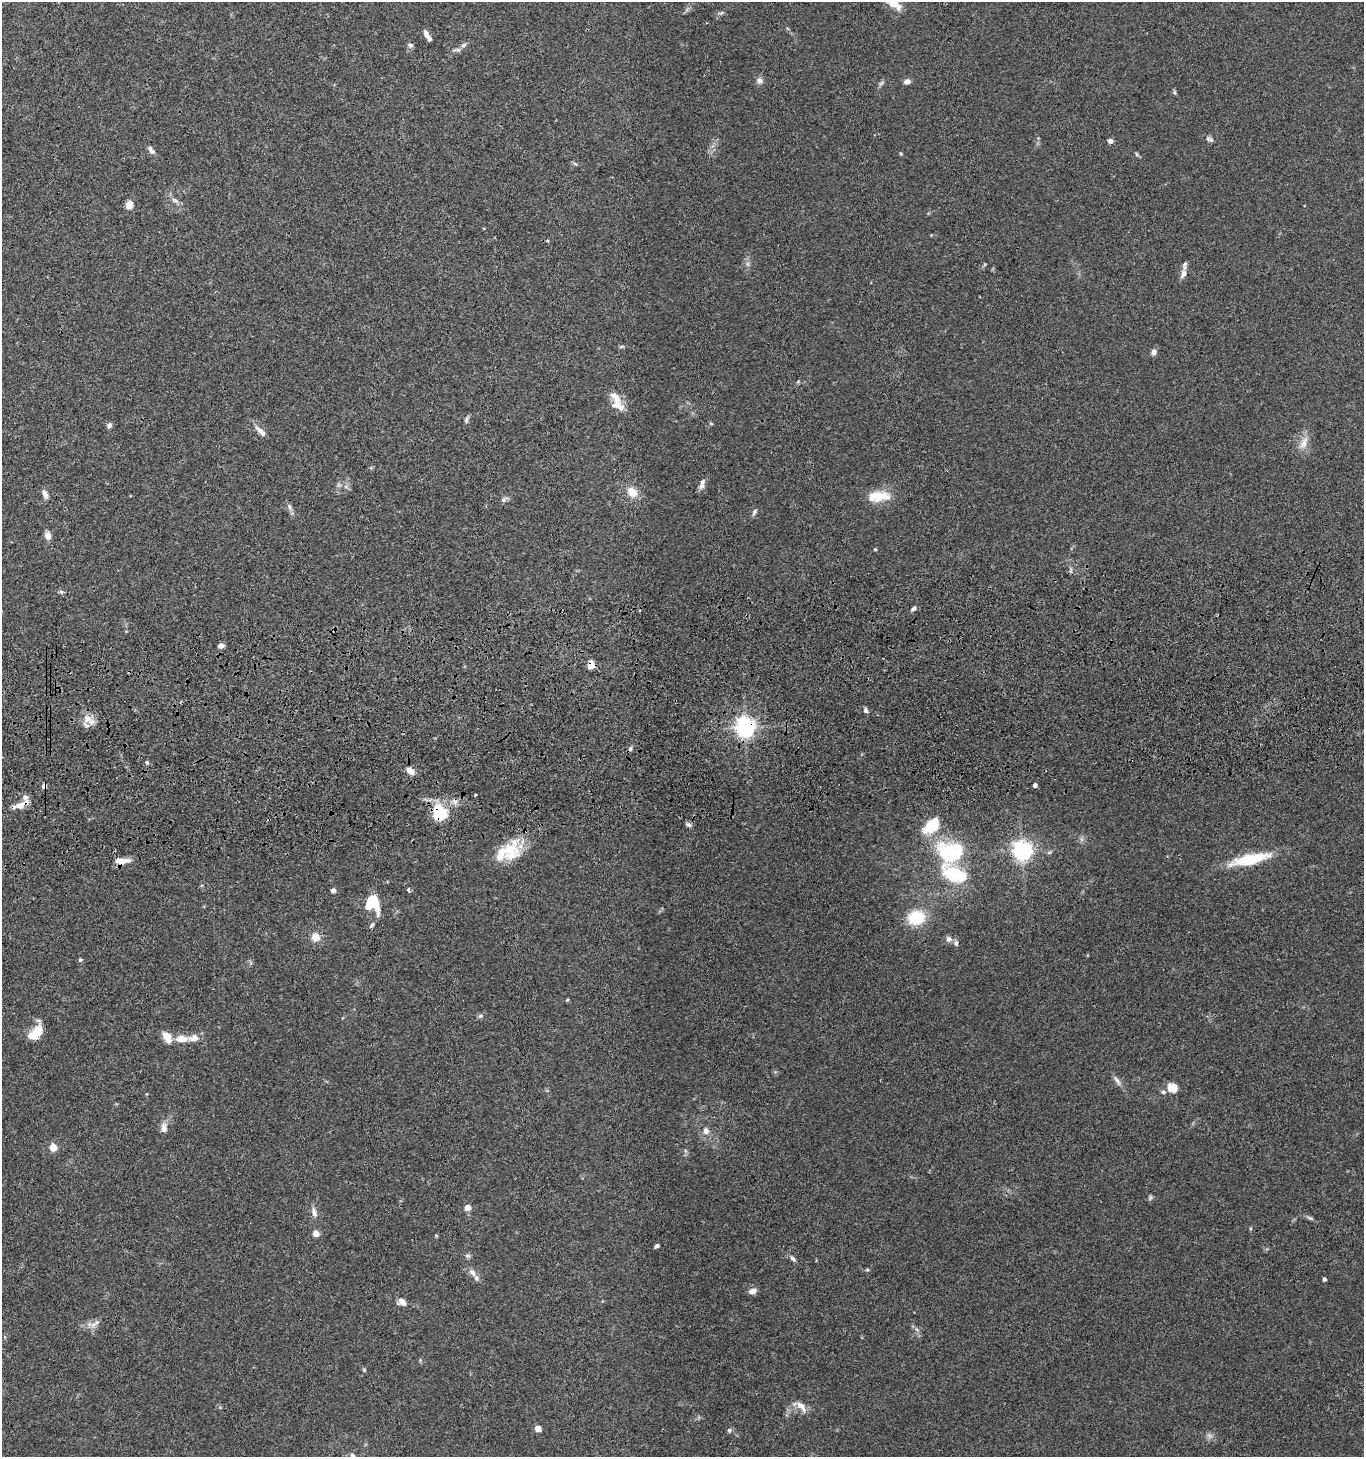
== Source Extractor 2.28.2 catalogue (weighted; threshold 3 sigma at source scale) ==
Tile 5 of 3 x 3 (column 2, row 2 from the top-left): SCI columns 1561-2922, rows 1573-3027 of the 4423 x 4599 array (HDU 1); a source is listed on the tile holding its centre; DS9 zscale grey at full resolution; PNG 1366 x 1459 px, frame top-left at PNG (2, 2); no overlay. Shown black and unused: <1% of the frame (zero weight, under 3 of 4 exposures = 6% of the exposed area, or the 3 px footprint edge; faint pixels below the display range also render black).
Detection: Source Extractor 2.28.2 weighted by HDU 2 'WHT'; one run over the whole footprint, this tile lists its part. Background 0.0849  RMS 0.0062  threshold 0.0277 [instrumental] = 3 sigma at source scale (4.5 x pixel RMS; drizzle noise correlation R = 1.50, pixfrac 1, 0.05/0.05 arcsec/px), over >= 5 px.
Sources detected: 108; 1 too faint to see at this stretch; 2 inside a brighter object's white glare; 1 cosmic-ray / hot-pixel residue — not listed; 9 inside a brighter listed object's ellipse — not listed separately; the other 95 listed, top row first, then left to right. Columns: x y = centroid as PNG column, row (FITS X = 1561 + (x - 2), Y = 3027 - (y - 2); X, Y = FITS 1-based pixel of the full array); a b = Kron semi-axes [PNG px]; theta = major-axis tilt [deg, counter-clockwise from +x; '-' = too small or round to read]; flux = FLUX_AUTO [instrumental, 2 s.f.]
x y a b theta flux
721 13 9 4 18 1.2
426 34 10 5 -66 2.9
411 45 7 6 - 1.5
463 45 8 5 40 1.7
457 50 12 5 5 1.7
760 80 9 8 - 2.3
907 81 7 6 - 2.6
881 83 7 5 45 1.3
1174 92 6 4 -89 0.86
1210 139 10 6 -29 1.7
1110 141 4 4 - 4.2
151 150 11 6 -54 2.4
1136 154 6 3 -70 0.83
175 200 11 5 -34 2
129 205 9 7 78 5.3
748 264 7 4 -71 1.3
1183 274 11 7 66 3
1154 352 8 7 - 2.1
617 402 27 11 -65 11
466 420 8 5 80 1.4
711 424 6 3 -20 0.67
109 425 7 6 - 1.8
261 431 19 7 -44 3.7
1304 443 19 9 68 6
702 486 10 7 47 2.4
632 492 13 10 -46 8.1
45 494 11 6 -70 2.8
879 496 30 13 3 14
504 499 11 5 35 1.8
290 507 11 5 -61 2.1
754 512 10 5 62 1.6
48 536 9 7 -75 4.1
875 549 4 4 - 0.92
61 592 7 5 -43 1.1
913 609 7 5 34 1.5
221 646 7 5 5 2.4
591 665 10 8 79 4.2
866 710 7 5 -74 1.7
87 719 14 11 -47 6.4
745 727 7 6 - 360
147 762 5 4 - 0.95
410 771 12 7 -38 3.8
1035 785 4 4 - 2.2
44 786 6 5 - 2.4
475 795 3 2 - 0.72
21 805 21 7 26 6
437 816 27 14 25 16
689 825 9 5 -19 1.5
932 825 15 9 45 25
510 850 30 22 57 22
1022 850 7 6 - 320
949 852 24 17 -39 42
1250 859 50 12 13 25
122 861 20 7 4 5.9
954 874 31 17 -30 34
409 889 5 3 - 2.2
333 890 5 4 - 2
373 900 20 9 -63 18
916 917 15 12 14 25
372 925 7 5 64 1.2
315 937 8 8 - 6.6
948 939 8 7 - 2.1
956 943 8 6 88 1.7
80 960 5 5 - 0.97
567 1000 5 3 - 0.57
480 1016 6 5 - 1.2
38 1032 16 12 -82 9.2
167 1037 13 8 -63 7.3
194 1038 15 9 10 5
181 1039 12 7 -2 7.3
1117 1081 16 5 -58 2.6
1172 1088 10 9 - 7.5
1163 1092 6 5 - 1.3
164 1128 12 8 87 3.8
706 1131 10 9 - 3.4
53 1148 5 5 - 15
1150 1198 8 5 66 1.1
467 1207 4 4 - 8.1
314 1213 15 7 -75 3.3
1310 1218 9 4 -35 1.3
316 1233 4 4 - 8.2
657 1246 6 4 34 1.3
468 1255 8 4 -1 1.2
793 1259 9 5 -40 1.7
867 1270 6 4 0 0.72
473 1273 14 7 -52 3.2
1324 1279 4 3 - 1.5
752 1291 10 6 14 3.1
401 1302 10 9 - 3.4
93 1325 9 7 27 3.1
364 1370 5 4 - 0.74
801 1406 19 8 -46 5.1
538 1429 4 4 - 7.4
729 1430 6 5 - 1.3
352 1455 7 6 - 2
Overlapping masked pixels (flux is a lower limit): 6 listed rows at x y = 591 665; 745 727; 44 786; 21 805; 437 816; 122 861
Isophote crosses this tile's border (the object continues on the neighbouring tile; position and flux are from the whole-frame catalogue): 1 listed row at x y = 352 1455